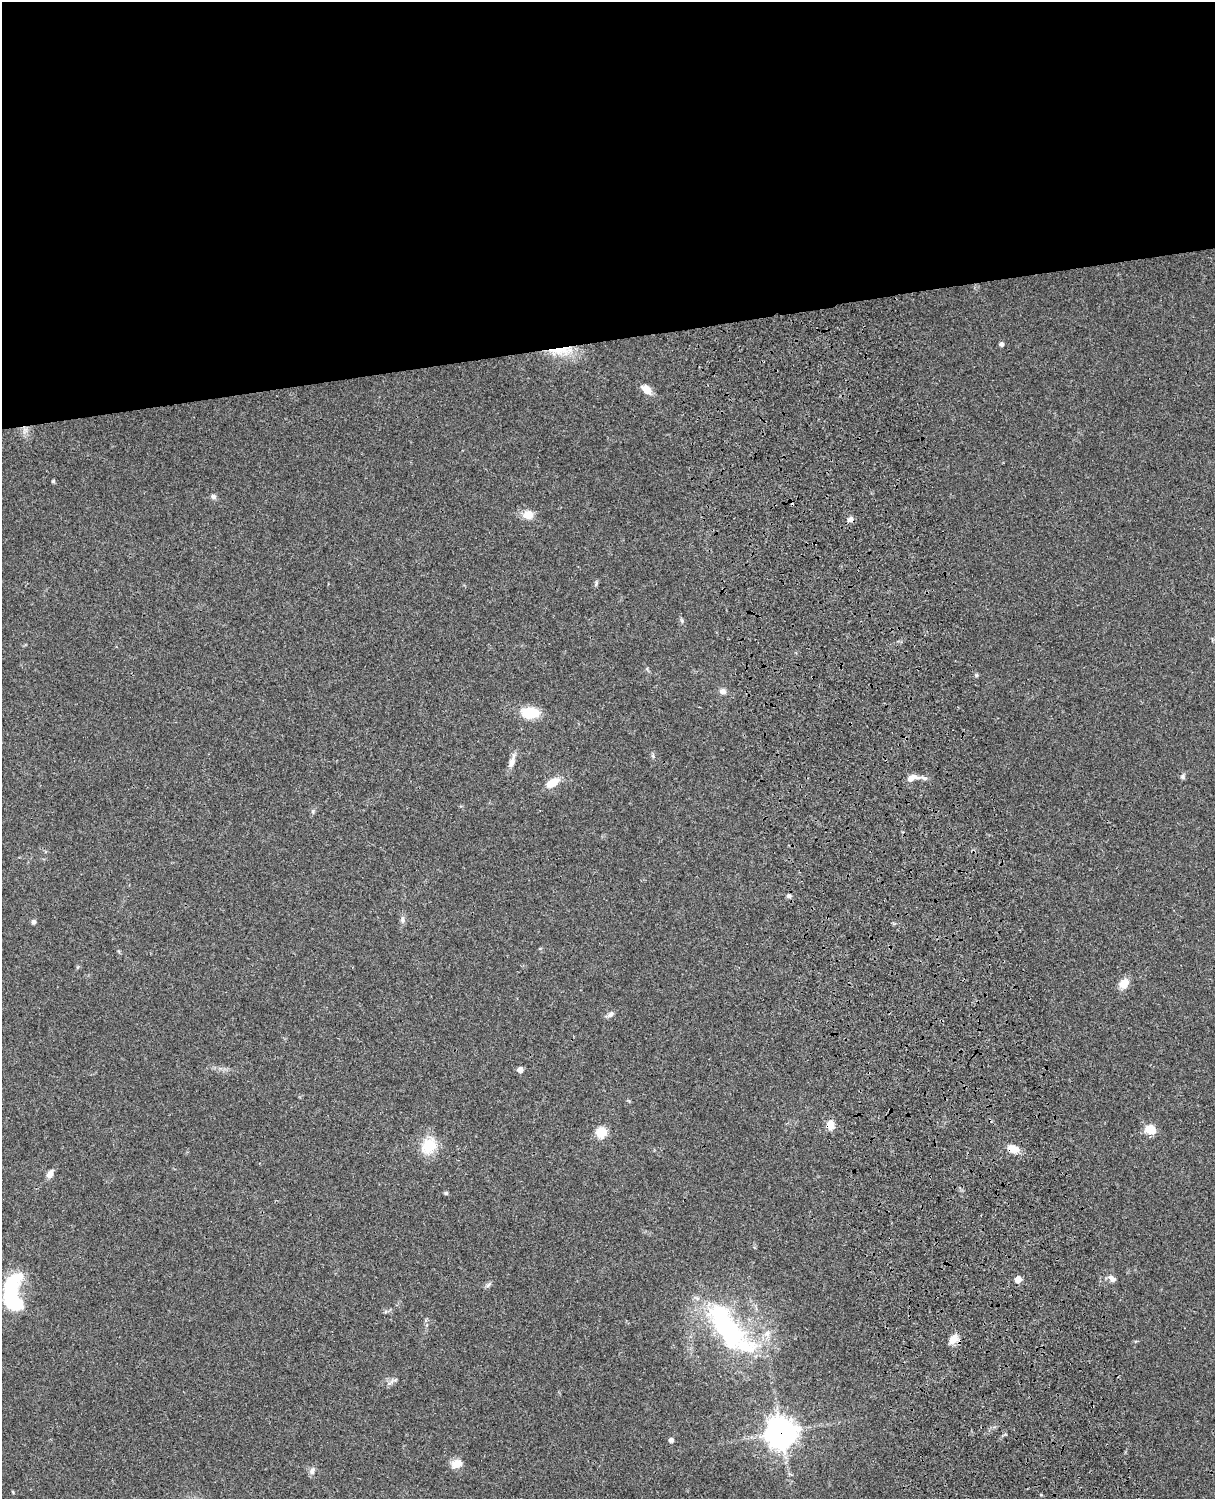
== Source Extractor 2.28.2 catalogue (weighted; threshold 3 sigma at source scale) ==
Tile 2 of 4 x 3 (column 2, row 1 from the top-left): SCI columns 1333-2545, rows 3267-4763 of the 5089 x 4925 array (HDU 1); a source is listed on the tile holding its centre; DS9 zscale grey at full resolution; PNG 1217 x 1501 px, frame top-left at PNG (2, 2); no overlay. Shown black and unused: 23% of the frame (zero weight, under 3 of 4 exposures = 6% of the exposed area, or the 3 px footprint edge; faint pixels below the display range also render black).
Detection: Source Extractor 2.28.2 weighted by HDU 2 'WHT'; one run over the whole footprint, this tile lists its part. Background 0.0807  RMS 0.0059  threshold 0.0267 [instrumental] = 3 sigma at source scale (4.5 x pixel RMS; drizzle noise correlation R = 1.50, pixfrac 1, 0.05/0.05 arcsec/px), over >= 5 px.
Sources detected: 46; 2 inside a brighter object's white glare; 1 cosmic-ray / hot-pixel residue — not listed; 3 inside a brighter listed object's ellipse — not listed separately; the other 40 listed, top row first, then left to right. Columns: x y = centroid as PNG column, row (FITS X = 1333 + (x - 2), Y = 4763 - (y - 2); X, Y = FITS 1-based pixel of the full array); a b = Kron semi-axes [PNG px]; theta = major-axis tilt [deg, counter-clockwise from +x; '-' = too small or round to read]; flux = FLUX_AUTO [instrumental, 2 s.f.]
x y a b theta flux
1001 344 5 4 - 1.7
561 350 36 10 2 14
646 389 12 8 -42 6.1
53 481 5 4 - 0.67
214 496 7 6 - 1.6
528 515 11 9 8 6.7
850 519 7 6 - 2.4
596 584 8 4 69 1
976 675 6 4 89 0.73
723 691 8 7 - 2.3
530 713 21 12 -3 13
653 756 6 4 -72 0.89
512 761 22 6 70 3.9
1182 777 7 6 - 1.3
912 778 15 7 15 4.4
552 783 15 9 32 8.2
313 811 6 4 90 0.9
789 896 6 5 - 1.3
402 919 9 6 -79 1.8
34 922 6 6 - 1.3
1124 983 11 9 42 6.9
610 1014 9 6 48 2
520 1070 5 5 - 3.5
831 1125 10 8 87 6.4
1150 1129 13 11 -20 7.4
601 1132 6 6 - 30
428 1146 24 18 53 14
1013 1149 12 8 -21 6.9
50 1174 10 7 64 3.3
446 1193 5 4 - 0.83
1112 1278 11 7 -42 2.5
1018 1279 5 5 - 6.5
488 1285 8 5 53 1.3
11 1296 31 13 -85 70
727 1328 66 31 -54 89
953 1339 13 8 52 5.5
781 1432 11 11 - 590
671 1440 5 5 - 2
456 1463 14 10 16 5.6
312 1471 10 6 63 2.2
Overlapping masked pixels (flux is a lower limit): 4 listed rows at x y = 561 350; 831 1125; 1013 1149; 781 1432